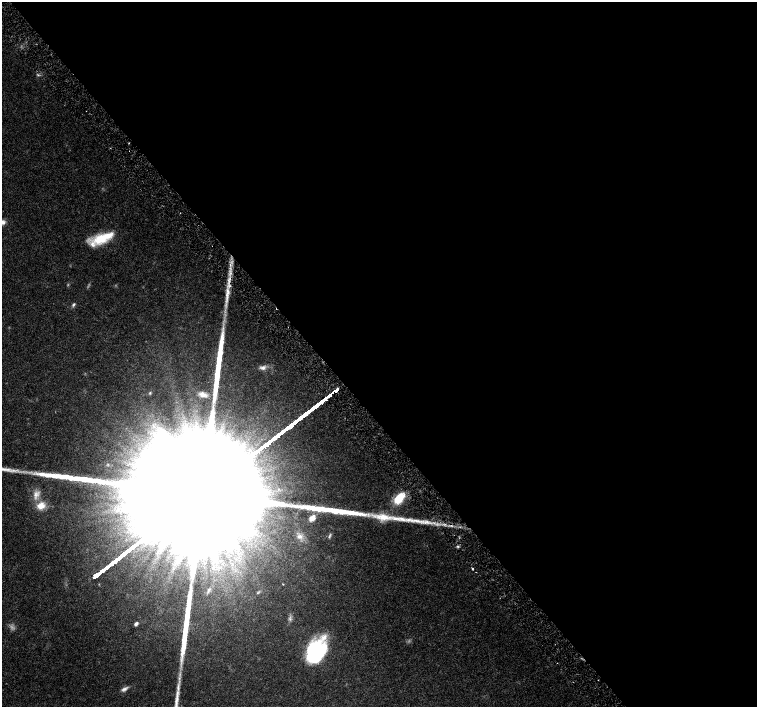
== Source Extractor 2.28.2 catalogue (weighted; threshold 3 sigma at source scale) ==
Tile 8 of 4 x 4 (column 4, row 2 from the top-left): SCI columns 4540-6049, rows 3031-4439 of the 6057 x 6002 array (HDU 1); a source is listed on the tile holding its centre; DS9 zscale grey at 2 x 2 block average (1 PNG px = mean of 2 x 2 image px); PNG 759 x 709 px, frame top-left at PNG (2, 2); no overlay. Shown black and unused: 58% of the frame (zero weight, under 4 of 8 exposures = <1% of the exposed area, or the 3 px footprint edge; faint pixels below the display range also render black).
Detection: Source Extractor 2.28.2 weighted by HDU 2 'WHT'; one run over the whole footprint, this tile lists its part. Background 0.0161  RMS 0.0013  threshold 0.00541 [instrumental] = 3 sigma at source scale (4.09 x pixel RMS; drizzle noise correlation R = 1.36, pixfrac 0.8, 0.0396/0.0396 arcsec/px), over >= 5 px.
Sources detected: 37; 3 too faint to see at this stretch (2 x 2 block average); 1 cosmic-ray / hot-pixel residue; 5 long thin detections or spike segments (spike, bleed or trail) — not listed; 2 inside a brighter listed object's ellipse — not listed separately; the other 26 listed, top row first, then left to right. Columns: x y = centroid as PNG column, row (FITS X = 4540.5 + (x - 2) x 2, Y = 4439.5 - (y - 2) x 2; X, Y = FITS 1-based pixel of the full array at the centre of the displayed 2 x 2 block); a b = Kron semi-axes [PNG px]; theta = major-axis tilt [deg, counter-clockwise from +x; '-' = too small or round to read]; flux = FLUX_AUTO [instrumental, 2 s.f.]
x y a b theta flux
38 75 4 2 - 0.33
129 143 2 2 - 0.18
129 150 2 2 - 0.14
3 222 7 6 - 1.2
100 239 24 12 6 8.4
229 279 10 4 53 1.7
73 305 6 3 54 0.61
263 367 10 6 7 1.5
150 393 4 3 - 0.27
203 394 8 5 -21 1.2
153 426 6 4 -73 1
36 495 16 8 68 3
201 495 140 19 37 110000
399 498 16 9 48 7.7
41 506 12 9 18 3.9
383 517 28 9 -6 6.5
312 518 9 6 48 2.2
300 536 8 7 - 1.4
458 546 4 3 - 0.4
473 569 3 2 - 0.35
283 584 3 2 - 0.18
208 590 12 5 65 1.6
290 618 9 4 -89 0.9
136 624 5 3 - 0.77
316 651 23 16 63 34
124 689 10 4 28 1.1
Overlapping masked pixels (flux is a lower limit): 3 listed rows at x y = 129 150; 229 279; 201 495
Isophote crosses this tile's border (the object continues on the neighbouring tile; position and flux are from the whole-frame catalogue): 2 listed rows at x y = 3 222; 201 495
Diffuse or blended objects may show on this block-average render without a row.